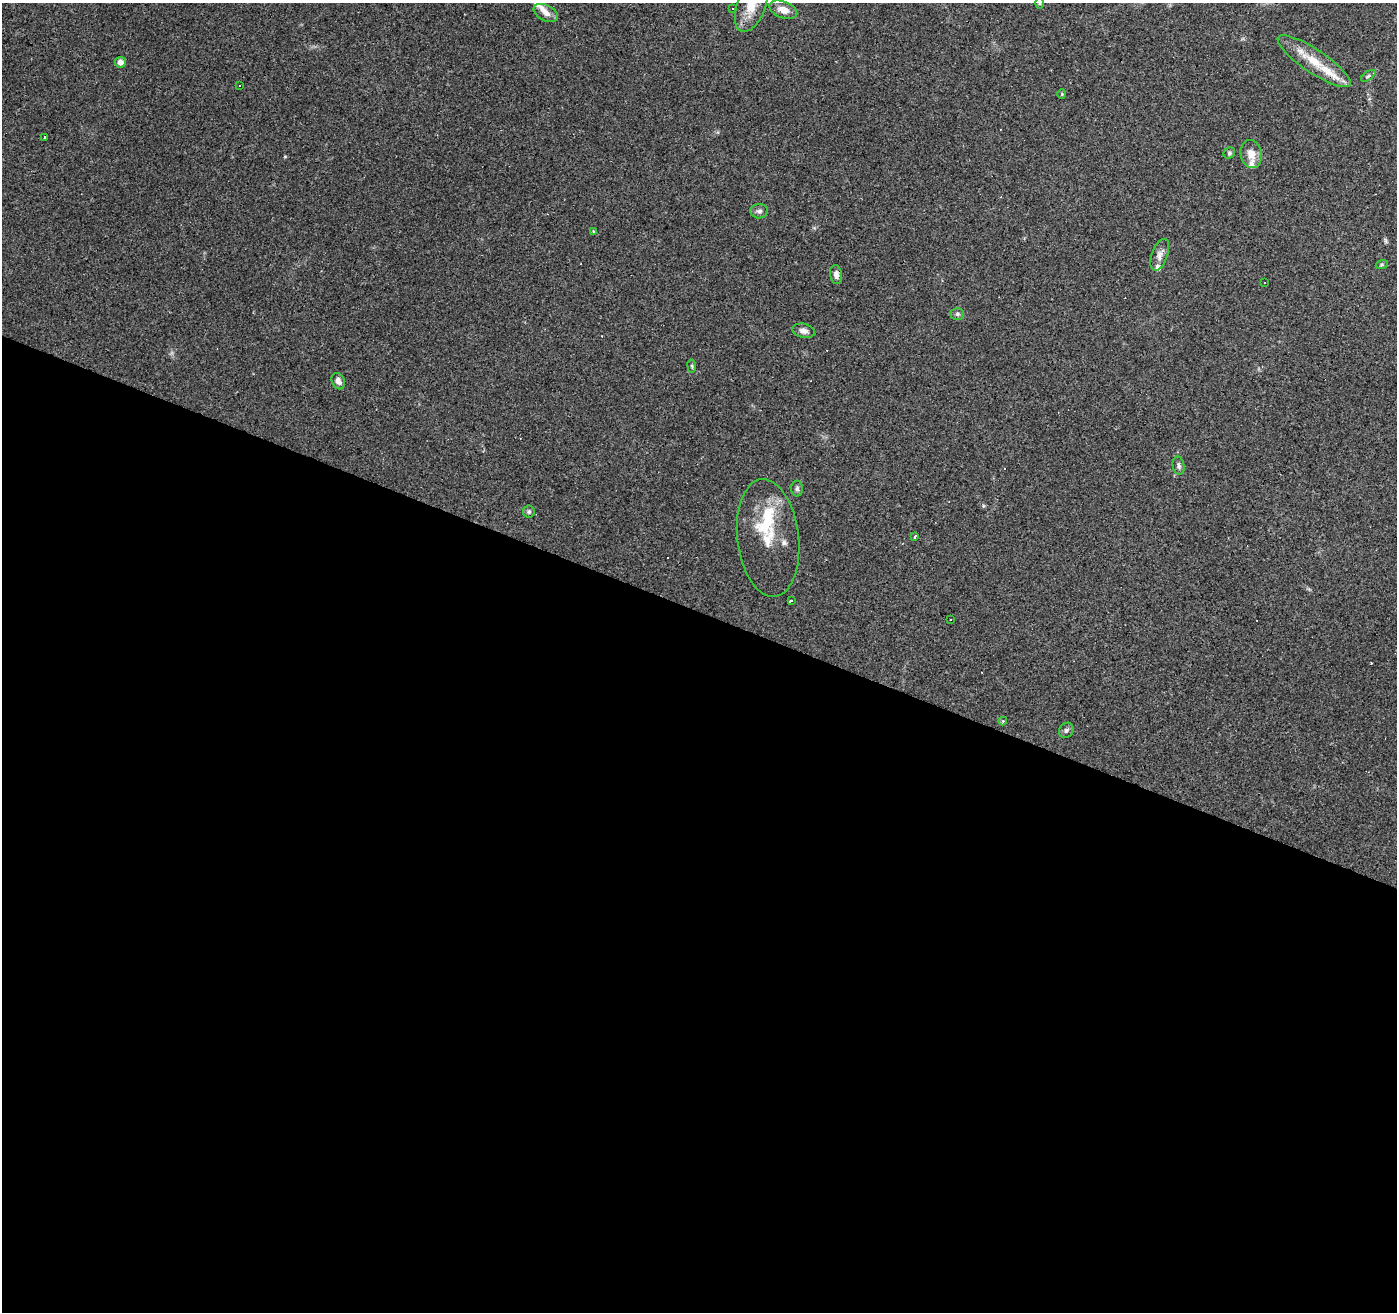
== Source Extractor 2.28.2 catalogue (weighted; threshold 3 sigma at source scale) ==
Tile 14 of 4 x 4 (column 2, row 4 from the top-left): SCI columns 1396-2790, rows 204-1513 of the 5584 x 5711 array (HDU 1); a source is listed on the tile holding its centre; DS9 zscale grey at full resolution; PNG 1399 x 1314 px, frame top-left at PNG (2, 3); each listed source drawn as its Kron ellipse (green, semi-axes under 4 px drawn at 4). Shown black and unused: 54% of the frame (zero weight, under 2 of 3 exposures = <1% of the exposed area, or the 3 px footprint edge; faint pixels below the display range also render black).
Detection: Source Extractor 2.28.2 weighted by HDU 2 'WHT'; one run over the whole footprint, this tile lists its part. Background 0.114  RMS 0.0065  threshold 0.029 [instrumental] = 3 sigma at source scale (4.5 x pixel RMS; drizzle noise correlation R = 1.50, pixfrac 1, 0.0396/0.0396 arcsec/px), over >= 5 px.
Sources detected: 47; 8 cosmic-ray / hot-pixel residue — neither listed nor drawn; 7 inside a brighter listed object's ellipse — not listed separately; the other 32 listed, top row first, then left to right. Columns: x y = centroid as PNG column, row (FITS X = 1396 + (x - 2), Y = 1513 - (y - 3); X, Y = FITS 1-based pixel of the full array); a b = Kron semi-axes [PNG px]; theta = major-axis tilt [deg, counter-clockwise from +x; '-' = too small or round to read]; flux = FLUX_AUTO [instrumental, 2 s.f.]
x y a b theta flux
1039 3 6 4 90 0.77
751 5 28 14 70 14
732 9 3 3 - 2
783 10 14 8 -20 6.2
546 13 13 7 -27 4
1314 61 43 11 -34 18
120 62 5 5 - 3.5
1368 76 8 4 36 1.1
239 86 3 2 - 0.55
1062 94 5 4 - 0.69
45 137 4 3 - 1.4
1229 153 6 5 - 1.2
1251 154 14 10 -78 6.7
759 211 9 7 3 2.1
593 232 3 2 - 0.95
1160 255 17 8 70 3.8
1382 264 6 4 19 0.85
836 274 9 6 -81 3.3
1265 283 3 3 - 1.4
957 314 7 5 1 1.3
804 331 11 7 -13 3.1
692 366 6 4 -83 0.91
338 381 8 6 -66 3.2
1179 466 9 5 -80 1.8
797 489 8 6 -89 1.6
529 512 6 6 - 1.3
915 537 4 3 - 3.6
768 538 59 31 -83 29
791 600 3 3 - 18
950 620 3 3 - 2
1003 721 4 3 - 0.94
1066 730 8 6 53 1.7
Isophote crosses this tile's border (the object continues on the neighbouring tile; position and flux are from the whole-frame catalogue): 2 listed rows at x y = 1039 3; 751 5